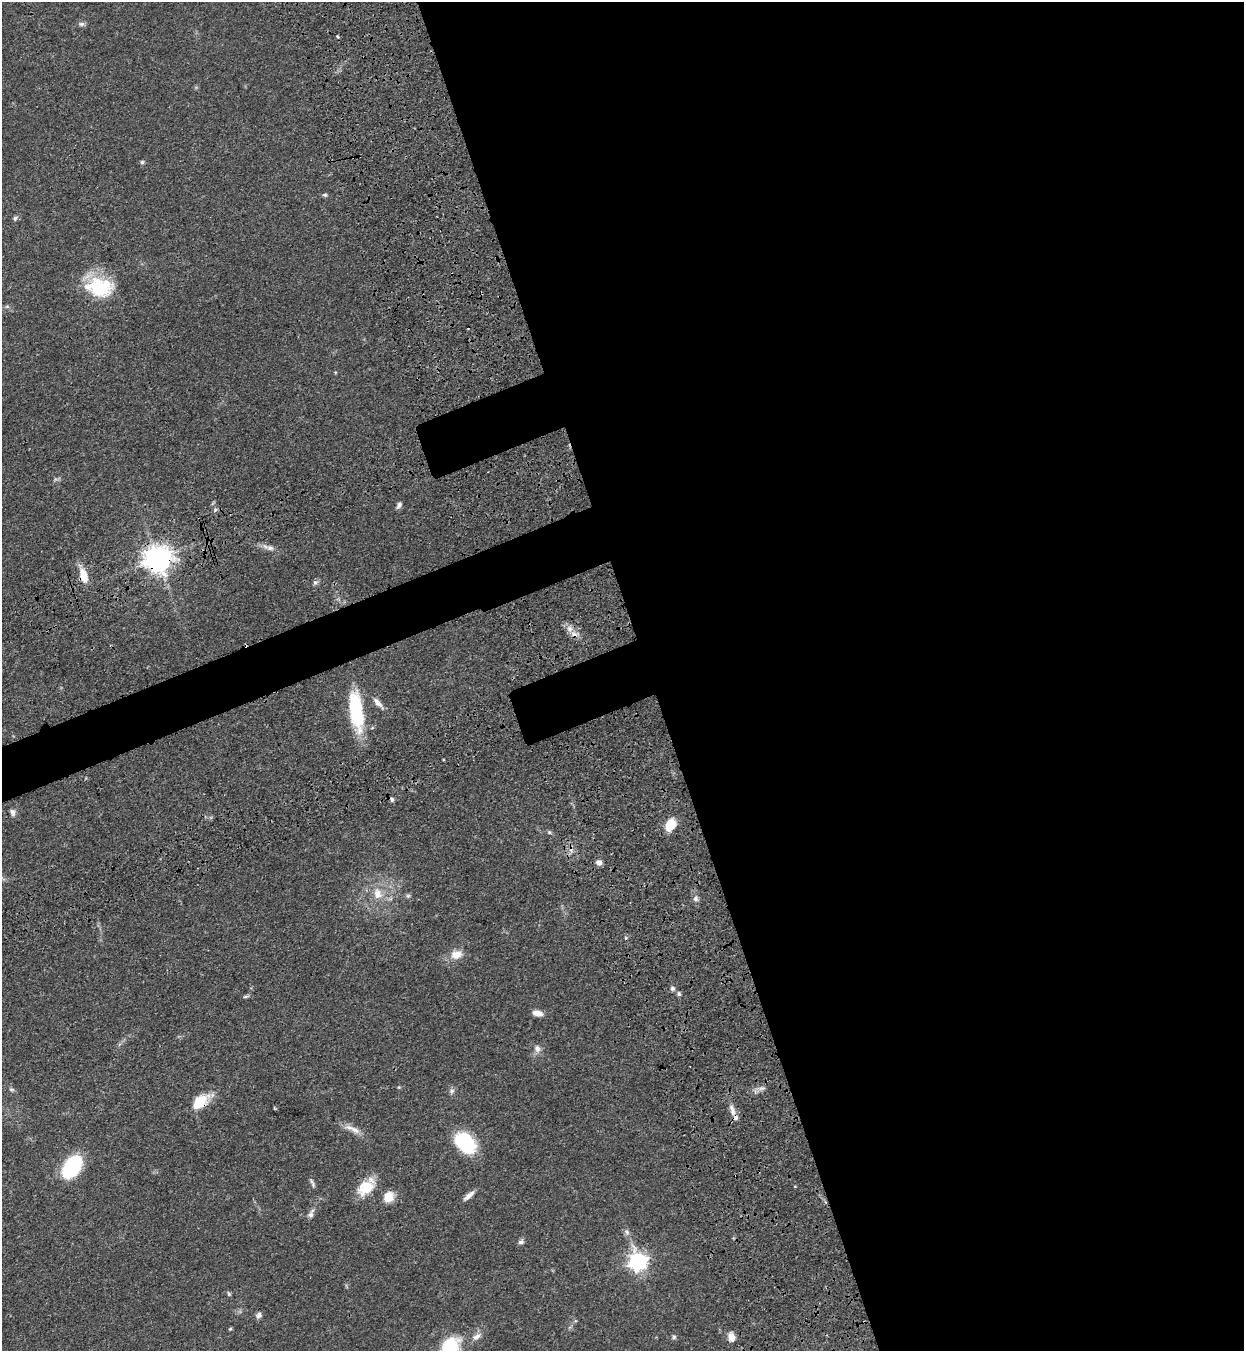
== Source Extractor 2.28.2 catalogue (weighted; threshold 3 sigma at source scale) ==
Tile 8 of 4 x 4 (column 4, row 2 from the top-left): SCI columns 4181-5422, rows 2881-4229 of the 5663 x 5760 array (HDU 1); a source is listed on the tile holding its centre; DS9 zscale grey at full resolution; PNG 1246 x 1353 px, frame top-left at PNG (2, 2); no overlay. Shown black and unused: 51% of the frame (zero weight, under 3 of 4 exposures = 11% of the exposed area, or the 3 px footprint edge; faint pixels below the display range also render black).
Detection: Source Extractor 2.28.2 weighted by HDU 2 'WHT'; one run over the whole footprint, this tile lists its part. Background 0.0518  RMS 0.0042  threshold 0.0188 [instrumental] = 3 sigma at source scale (4.5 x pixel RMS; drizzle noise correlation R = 1.50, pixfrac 1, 0.05/0.05 arcsec/px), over >= 5 px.
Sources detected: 58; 2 cosmic-ray / hot-pixel residue — not listed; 2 inside a brighter listed object's ellipse — not listed separately; the other 54 listed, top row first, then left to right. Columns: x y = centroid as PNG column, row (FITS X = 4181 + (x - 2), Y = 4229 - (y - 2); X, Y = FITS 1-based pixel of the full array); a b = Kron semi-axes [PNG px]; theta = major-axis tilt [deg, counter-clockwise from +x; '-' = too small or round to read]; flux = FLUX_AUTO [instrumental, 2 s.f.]
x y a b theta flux
81 24 9 6 1 1.1
337 36 4 3 - 0.6
142 162 5 5 - 0.67
325 195 7 5 -14 0.71
15 218 7 6 - 0.86
100 287 35 24 -9 23
7 306 6 4 0 0.73
55 479 7 4 55 0.68
399 505 8 5 64 1.3
270 548 11 7 -7 1.9
157 559 9 8 - 480
83 576 19 10 -77 5.9
315 582 8 6 53 1
569 628 9 8 - 2.4
378 703 17 6 -46 2.7
356 711 46 15 -82 27
392 799 7 5 -86 0.89
12 812 10 6 -68 1.4
670 825 14 10 59 8.1
549 832 5 5 - 0.66
599 862 7 6 - 2.1
377 894 16 12 -78 6
408 896 6 5 - 0.72
695 899 8 7 - 1.5
456 954 17 11 17 4.6
672 988 6 6 - 1
679 994 6 5 - 0.79
246 996 9 4 5 0.72
537 1013 11 6 -15 3.1
537 1049 9 8 - 2
399 1087 5 4 - 0.4
761 1088 9 4 9 1.3
11 1089 8 5 -6 0.8
452 1091 8 7 - 1.2
200 1102 22 13 36 9.9
732 1110 18 6 -75 2.7
355 1130 15 8 -28 3.1
465 1143 22 15 -45 27
72 1167 19 12 54 37
312 1183 13 4 -66 1.1
366 1188 22 14 37 11
469 1196 16 5 41 2.4
389 1197 13 11 58 5.3
311 1214 13 6 62 1.8
627 1232 9 7 -64 1.3
521 1242 8 6 19 1.1
638 1261 7 7 - 180
229 1294 6 5 - 0.68
259 1315 7 6 - 1.4
230 1329 5 4 - 0.47
476 1336 15 7 40 2.5
674 1337 6 5 - 0.79
732 1337 10 7 -74 3.7
450 1347 27 18 51 18
Overlapping masked pixels (flux is a lower limit): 5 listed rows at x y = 157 559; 83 576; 200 1102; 366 1188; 638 1261
Isophote crosses this tile's border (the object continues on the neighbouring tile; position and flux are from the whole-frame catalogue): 1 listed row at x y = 450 1347